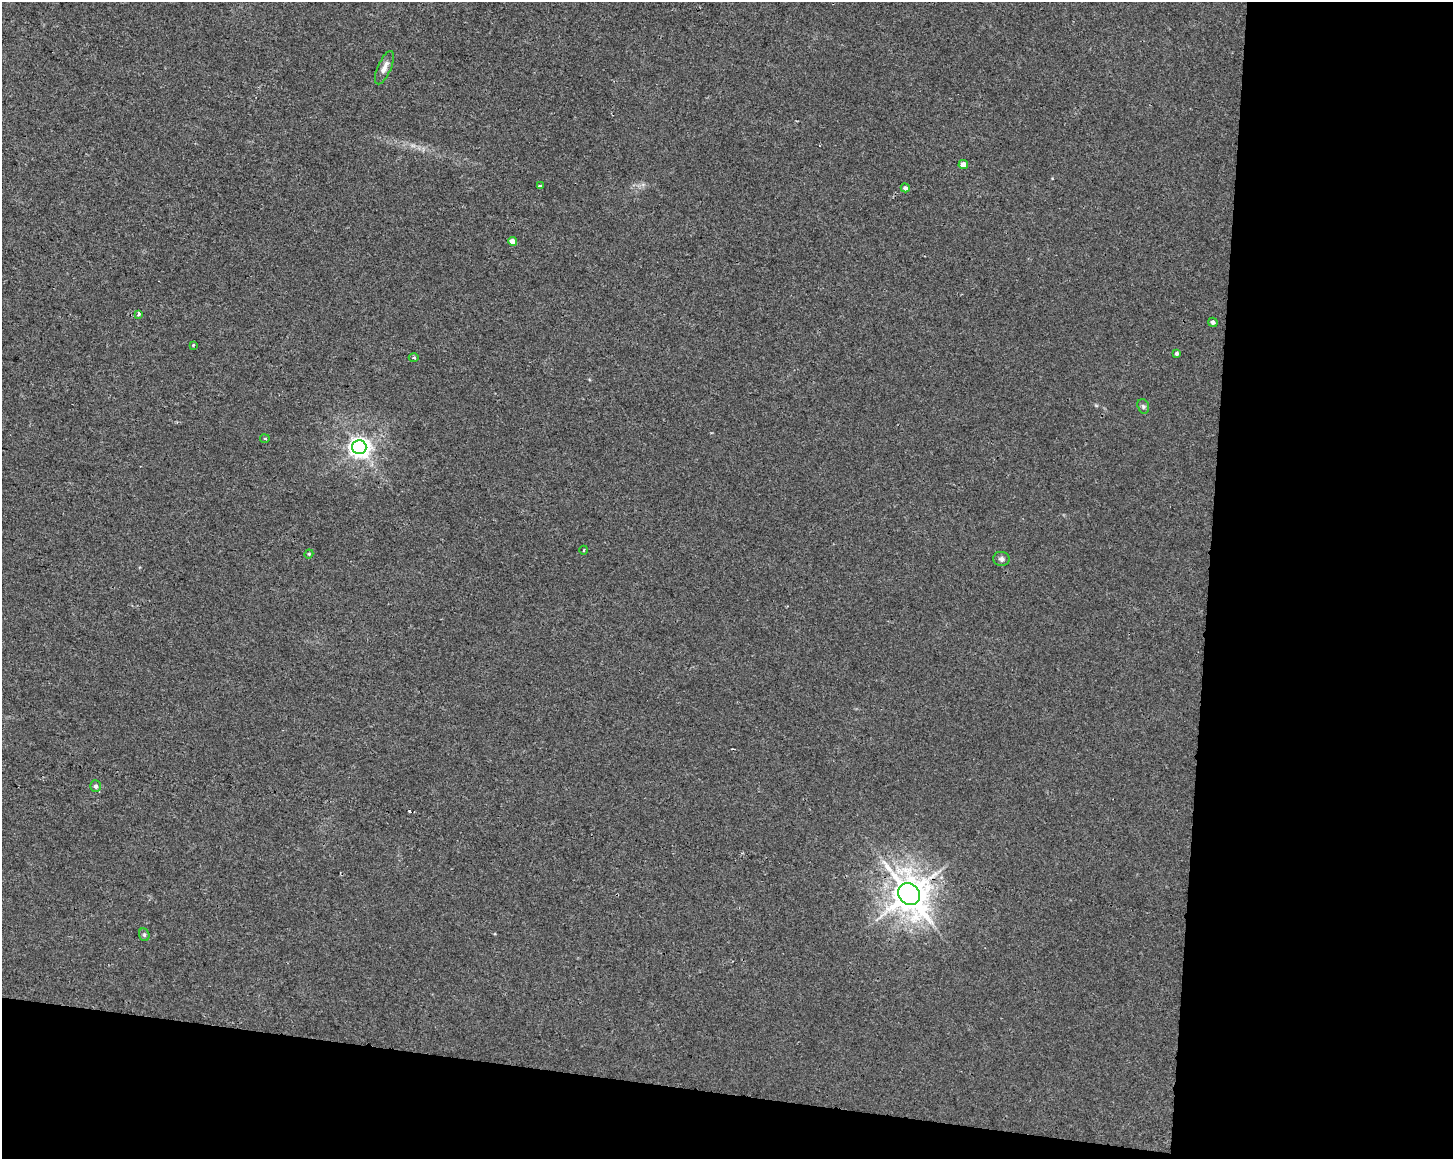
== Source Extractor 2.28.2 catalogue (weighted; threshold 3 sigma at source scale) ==
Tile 12 of 3 x 4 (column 3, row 4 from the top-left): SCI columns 3186-4636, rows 1-1157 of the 4863 x 4635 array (HDU 1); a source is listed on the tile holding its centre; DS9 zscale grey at full resolution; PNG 1455 x 1161 px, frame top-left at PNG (2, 2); each listed source drawn as its Kron ellipse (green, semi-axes under 4 px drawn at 4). Shown black and unused: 23% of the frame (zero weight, under 2 of 3 exposures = <1% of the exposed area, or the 3 px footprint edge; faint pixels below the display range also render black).
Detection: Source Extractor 2.28.2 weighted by HDU 2 'WHT'; one run over the whole footprint, this tile lists its part. Background 0.00708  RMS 0.0047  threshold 0.021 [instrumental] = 3 sigma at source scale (4.5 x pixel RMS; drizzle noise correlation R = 1.50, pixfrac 1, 0.0396/0.0396 arcsec/px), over >= 5 px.
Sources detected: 21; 2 cosmic-ray / hot-pixel residue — neither listed nor drawn; the other 19 listed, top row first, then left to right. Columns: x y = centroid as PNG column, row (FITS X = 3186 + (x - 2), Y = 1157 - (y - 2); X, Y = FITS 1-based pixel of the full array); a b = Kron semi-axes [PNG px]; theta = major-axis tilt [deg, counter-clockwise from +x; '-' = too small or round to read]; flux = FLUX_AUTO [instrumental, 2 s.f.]
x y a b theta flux
384 68 18 6 66 3.1
963 165 5 4 - 4.6
540 186 4 2 - 0.63
905 188 4 4 - 1.2
512 241 4 4 - 3.7
139 314 3 3 - 1.6
1213 322 5 4 - 1.4
193 345 3 3 - 0.77
1177 353 4 3 - 1.1
414 358 5 3 - 0.6
1143 406 7 5 -73 1
265 439 4 2 - 0.56
359 447 7 7 - 290
584 550 4 3 - 0.44
309 554 4 4 - 0.47
1001 559 8 7 - 1.4
96 786 6 5 - 1.3
909 894 11 10 - 1100
144 935 6 5 - 0.87
Overlapping masked pixels (flux is a lower limit): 1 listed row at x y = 909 894